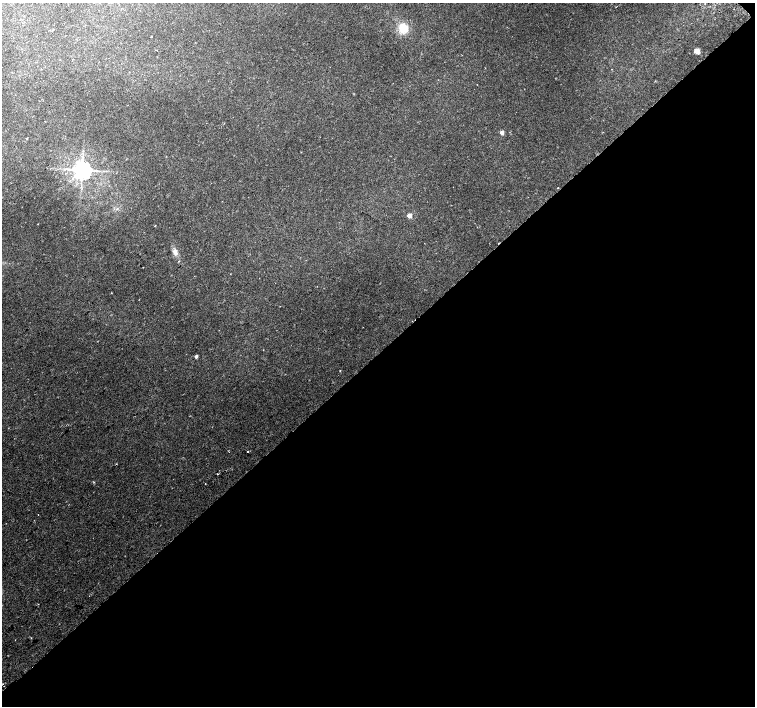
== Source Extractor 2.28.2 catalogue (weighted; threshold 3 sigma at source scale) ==
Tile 12 of 4 x 4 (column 4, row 3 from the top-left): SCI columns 4560-6065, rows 1605-3011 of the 6115 x 6087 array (HDU 1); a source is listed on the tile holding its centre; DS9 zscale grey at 2 x 2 block average (1 PNG px = mean of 2 x 2 image px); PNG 757 x 708 px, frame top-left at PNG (2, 3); no overlay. Shown black and unused: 50% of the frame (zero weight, under 2 of 3 exposures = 3% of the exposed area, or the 3 px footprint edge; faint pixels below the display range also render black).
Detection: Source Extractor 2.28.2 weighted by HDU 2 'WHT'; one run over the whole footprint, this tile lists its part. Background 0.0423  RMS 0.0045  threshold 0.02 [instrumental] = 3 sigma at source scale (4.5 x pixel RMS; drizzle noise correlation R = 1.50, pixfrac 1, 0.0396/0.0396 arcsec/px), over >= 5 px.
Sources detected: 17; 2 cosmic-ray / hot-pixel residue — not listed; the other 15 listed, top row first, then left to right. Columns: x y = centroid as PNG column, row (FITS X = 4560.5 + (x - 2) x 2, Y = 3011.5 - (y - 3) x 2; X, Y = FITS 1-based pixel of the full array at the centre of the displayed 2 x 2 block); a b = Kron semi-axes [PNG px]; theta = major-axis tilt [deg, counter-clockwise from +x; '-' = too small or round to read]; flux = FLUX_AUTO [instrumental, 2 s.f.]
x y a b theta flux
403 28 7 7 - 20
156 50 2 2 - 0.46
697 51 3 3 - 21
502 133 3 3 - 6.4
27 138 2 2 - 0.52
82 170 4 4 - 680
557 188 2 2 - 0.64
409 216 3 3 - 8.9
175 252 9 5 -75 4.8
230 274 2 2 - 0.3
111 293 2 2 - 0.47
196 356 3 2 - 3.2
247 451 2 2 - 0.41
205 484 2 2 - 0.63
38 514 2 2 - 0.34
Diffuse or blended objects may show on this block-average render without a row.